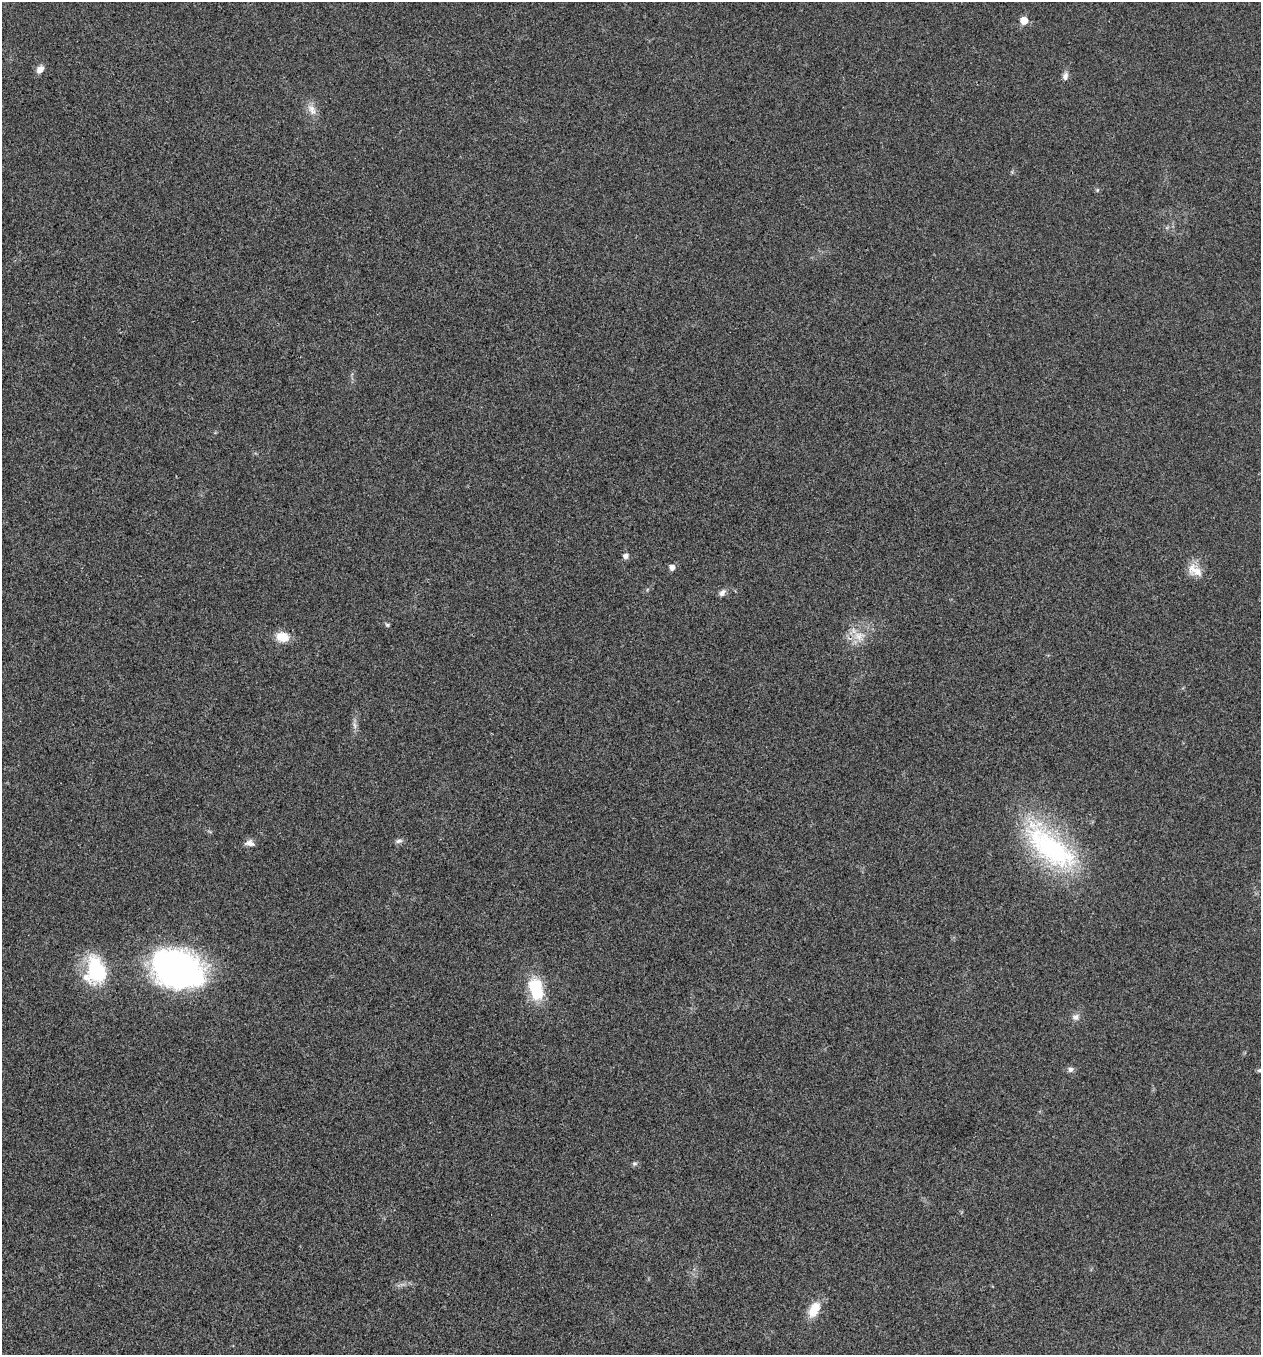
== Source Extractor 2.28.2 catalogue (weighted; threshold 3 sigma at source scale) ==
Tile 11 of 4 x 4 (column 3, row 3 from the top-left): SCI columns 2790-4048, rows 1359-2711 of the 5440 x 5425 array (HDU 1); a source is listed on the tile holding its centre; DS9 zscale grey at full resolution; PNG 1263 x 1357 px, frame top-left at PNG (2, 2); no overlay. Shown black and unused: <1% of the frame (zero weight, under 3 of 4 exposures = <1% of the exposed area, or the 3 px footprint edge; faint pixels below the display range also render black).
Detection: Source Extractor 2.28.2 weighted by HDU 2 'WHT'; one run over the whole footprint, this tile lists its part. Background 0.0206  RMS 0.0057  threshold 0.0256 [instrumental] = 3 sigma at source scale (4.5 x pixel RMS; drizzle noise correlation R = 1.50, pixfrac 1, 0.05/0.05 arcsec/px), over >= 5 px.
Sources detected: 25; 1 inside a brighter listed object's ellipse — not listed separately; the other 24 listed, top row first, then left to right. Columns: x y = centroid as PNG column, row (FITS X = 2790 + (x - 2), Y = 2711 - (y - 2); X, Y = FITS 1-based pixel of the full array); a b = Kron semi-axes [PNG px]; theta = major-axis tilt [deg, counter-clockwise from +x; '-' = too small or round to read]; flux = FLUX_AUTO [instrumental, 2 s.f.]
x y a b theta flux
1024 20 6 6 - 9.2
40 69 9 7 48 3.8
1065 76 10 7 83 2.5
312 110 17 9 -58 4.9
1097 190 6 5 - 0.88
626 556 5 5 - 2.8
672 567 5 5 - 3.2
1195 571 23 12 -33 7.7
722 593 10 7 55 2.3
387 625 6 5 - 0.88
859 636 16 12 7 8.4
282 637 15 11 -12 9.2
355 726 10 5 -88 2
399 841 10 5 13 1.7
250 843 12 7 -9 2.9
1050 847 88 34 -41 94
177 969 54 37 -19 150
96 970 36 21 -78 35
536 989 24 14 -75 26
1076 1017 10 8 0 2.8
1070 1069 7 7 - 1.7
1259 1070 6 5 - 0.83
634 1164 8 5 6 1.1
814 1310 19 11 63 11